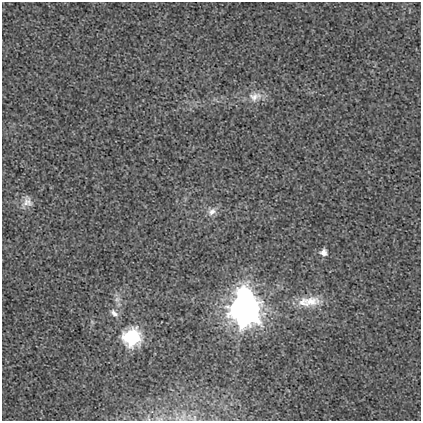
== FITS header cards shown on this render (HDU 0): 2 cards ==
NAXIS1  =                  419
NAXIS2  =                  419

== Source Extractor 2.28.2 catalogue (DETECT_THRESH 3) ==
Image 419 x 419 px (HDU 0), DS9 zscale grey, 1 PNG px = 1 image px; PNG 423 x 423 px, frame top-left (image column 1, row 419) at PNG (2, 2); no overlay
Background 0.00272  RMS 0.019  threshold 0.056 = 3 sigma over >= 5 px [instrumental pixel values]
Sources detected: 12; all 12 listed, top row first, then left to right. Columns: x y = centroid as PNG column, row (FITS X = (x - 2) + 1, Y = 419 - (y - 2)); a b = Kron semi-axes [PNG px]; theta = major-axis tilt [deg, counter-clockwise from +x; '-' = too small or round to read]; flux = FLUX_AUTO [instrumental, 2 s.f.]
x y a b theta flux
255 96 19 13 10 16
27 202 14 11 69 10
212 212 13 9 37 8
324 252 6 6 - 9.1
243 294 11 11 - 120
117 299 8 8 - 5.2
310 302 26 14 11 28
245 310 12 11 - 2200
114 313 12 6 -45 6.1
132 337 9 9 - 300
183 416 11 5 63 4.6
159 419 13 4 -3 4.2